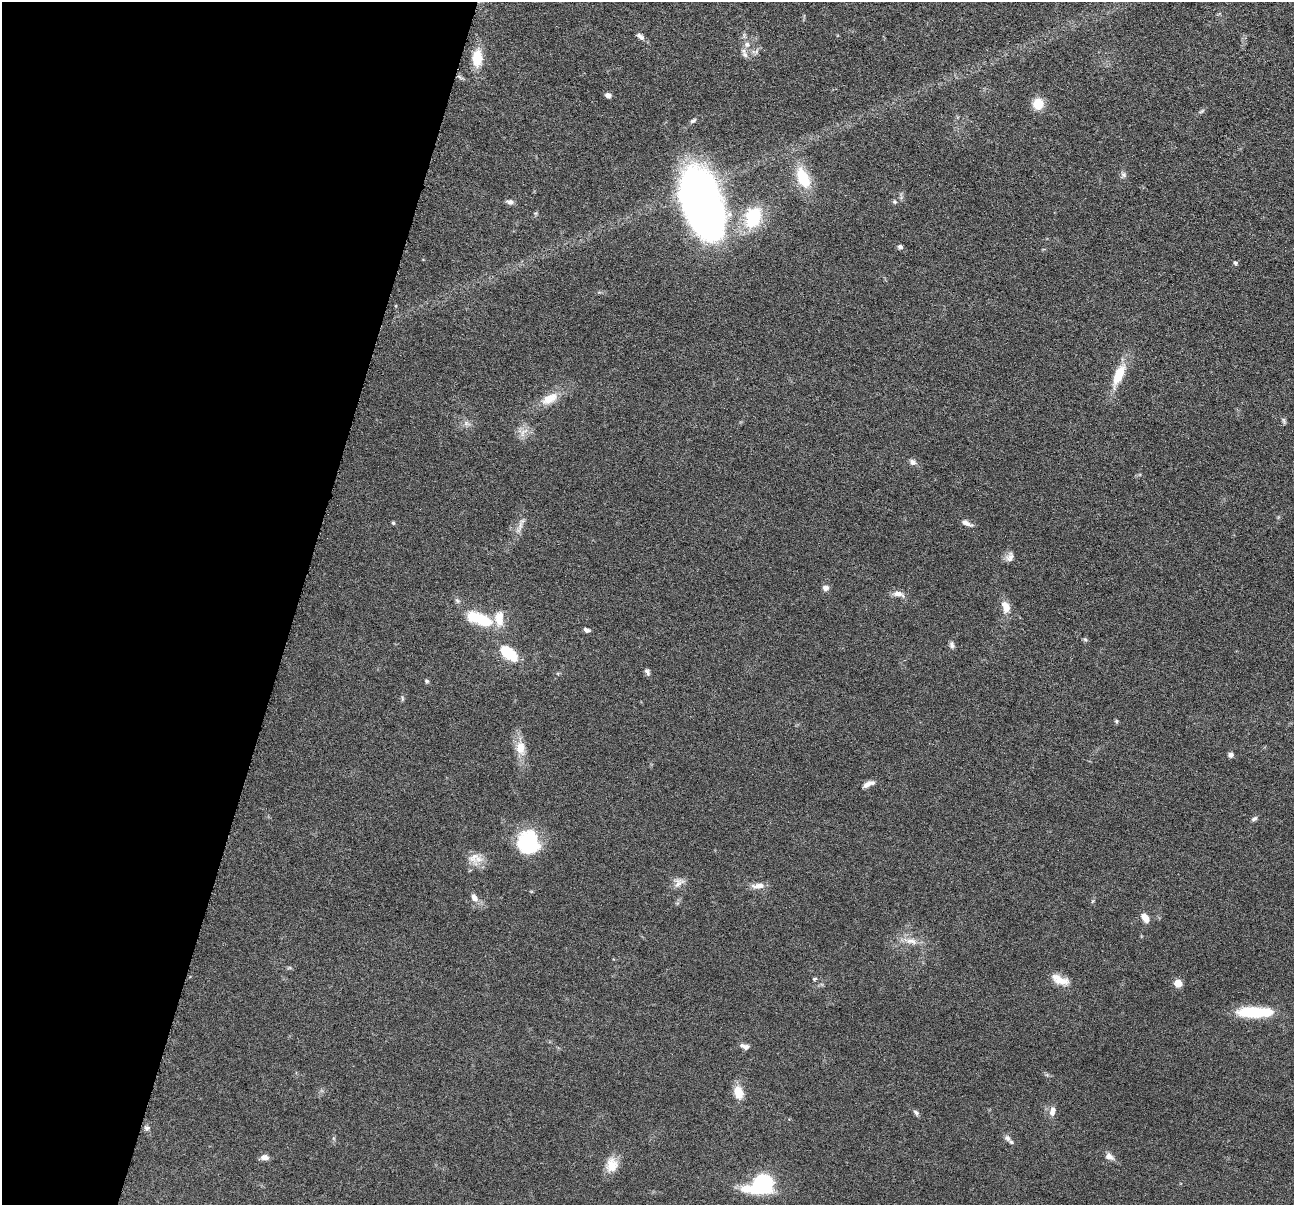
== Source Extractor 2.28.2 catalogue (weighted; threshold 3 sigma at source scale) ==
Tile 9 of 4 x 4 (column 1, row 3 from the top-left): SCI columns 7-1298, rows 1458-2660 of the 5181 x 5198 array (HDU 1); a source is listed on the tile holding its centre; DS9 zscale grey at full resolution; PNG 1296 x 1207 px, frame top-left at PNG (2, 2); no overlay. Shown black and unused: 23% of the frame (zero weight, under 4 of 8 exposures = <1% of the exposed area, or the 3 px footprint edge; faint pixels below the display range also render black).
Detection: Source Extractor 2.28.2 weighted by HDU 2 'WHT'; one run over the whole footprint, this tile lists its part. Background 0.0374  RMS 0.0039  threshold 0.0159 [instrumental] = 3 sigma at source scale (4.09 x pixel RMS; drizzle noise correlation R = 1.36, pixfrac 0.8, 0.05/0.05 arcsec/px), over >= 5 px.
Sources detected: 65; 1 inside a brighter object's white glare — not listed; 1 inside a brighter listed object's ellipse — not listed separately; the other 63 listed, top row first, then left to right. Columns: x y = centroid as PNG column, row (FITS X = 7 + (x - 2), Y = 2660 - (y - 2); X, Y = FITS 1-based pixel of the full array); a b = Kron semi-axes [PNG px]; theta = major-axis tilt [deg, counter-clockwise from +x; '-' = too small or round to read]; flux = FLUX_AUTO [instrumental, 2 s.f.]
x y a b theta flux
640 36 12 6 -43 1.5
747 44 9 7 -89 1.6
745 55 12 5 -57 1.3
477 58 20 11 86 8.2
608 95 7 5 -15 1.3
1038 104 12 11 - 6.1
1201 111 10 3 40 0.62
693 120 8 5 31 0.75
1124 175 8 7 - 1
803 178 19 11 -64 14
510 202 9 7 -8 1.3
701 202 65 31 -70 230
894 202 6 5 - 0.6
753 217 21 15 69 20
900 247 6 5 - 1
1235 263 5 5 - 0.66
1119 375 31 11 66 9.3
549 399 22 11 29 6.3
1284 421 10 4 -75 0.69
466 423 7 6 - 1.2
523 432 17 7 51 2.6
913 462 8 7 - 1.4
393 523 5 4 - 0.47
966 523 15 6 -29 1.8
520 525 26 5 71 2.3
1010 557 13 9 63 1.9
826 588 8 7 - 1.5
898 594 18 7 -14 2.2
1006 607 17 10 -71 3.6
483 620 26 12 -33 14
587 630 7 5 -18 1.2
1085 639 6 4 -43 0.53
952 645 9 6 -74 1.1
508 653 21 12 -39 12
647 672 10 5 -59 0.98
427 681 6 5 - 0.63
402 699 8 4 -82 0.54
1116 721 5 5 - 0.5
520 748 20 13 -83 5.7
1231 755 6 6 - 1.1
868 784 16 6 23 2.2
1254 819 8 5 32 0.83
528 842 27 26 - 21
473 857 19 14 68 4.4
679 882 16 11 33 2.7
758 886 19 7 4 2.6
474 898 10 8 -56 2.2
1145 918 11 7 -56 3.1
911 941 22 8 -10 3.9
815 979 6 4 4 0.52
1060 980 24 10 -24 5
1178 983 5 5 - 9.2
1254 1012 39 11 0 17
744 1046 12 6 -18 1.6
738 1092 16 10 -76 5.3
1052 1111 12 7 77 2.3
916 1113 9 5 -46 0.96
147 1128 8 5 -9 0.95
1007 1138 10 7 -49 1.5
1109 1156 12 8 -31 2
265 1157 9 6 0 1.9
612 1165 19 15 80 5.5
762 1184 20 13 25 51